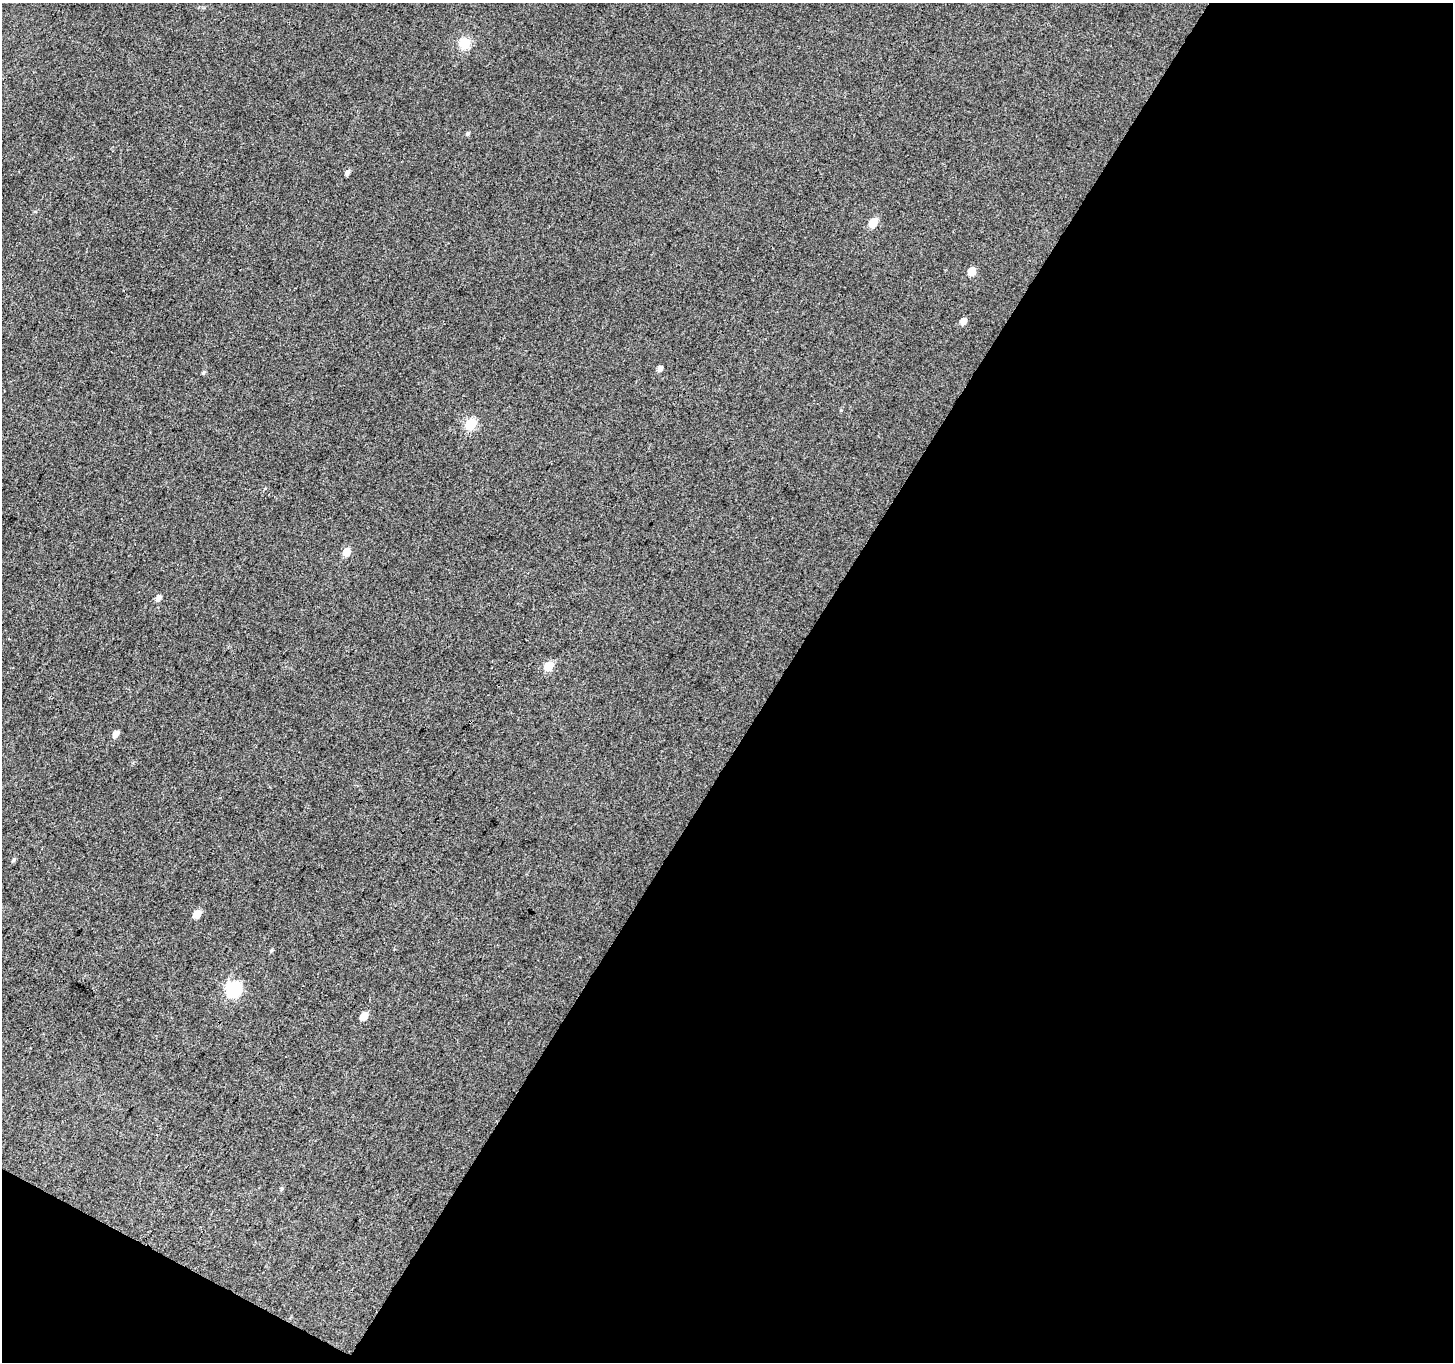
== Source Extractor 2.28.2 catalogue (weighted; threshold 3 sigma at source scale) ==
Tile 4 of 2 x 2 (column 2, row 2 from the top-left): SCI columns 1453-2903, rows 121-1480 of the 2904 x 2941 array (HDU 1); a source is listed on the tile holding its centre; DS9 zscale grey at full resolution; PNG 1455 x 1364 px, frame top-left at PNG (2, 3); no overlay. Shown black and unused: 48% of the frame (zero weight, under 3 of 4 exposures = <1% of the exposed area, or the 3 px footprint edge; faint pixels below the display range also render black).
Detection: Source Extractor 2.28.2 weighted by HDU 2 'WHT'; one run over the whole footprint, this tile lists its part. Background 0.0867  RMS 0.012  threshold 0.0554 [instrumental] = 3 sigma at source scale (4.5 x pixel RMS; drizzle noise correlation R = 1.50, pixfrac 1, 0.0396/0.0396 arcsec/px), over >= 5 px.
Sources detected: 19; all 19 listed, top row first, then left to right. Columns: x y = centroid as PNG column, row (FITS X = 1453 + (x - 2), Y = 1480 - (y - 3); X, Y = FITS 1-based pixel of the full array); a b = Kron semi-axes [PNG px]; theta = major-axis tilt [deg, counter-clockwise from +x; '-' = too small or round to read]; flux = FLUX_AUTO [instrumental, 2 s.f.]
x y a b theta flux
464 43 13 12 - 20
468 133 5 4 - 2.1
347 172 6 5 - 4.3
873 223 6 5 - 41
971 271 6 5 - 24
963 321 5 5 - 10
660 368 5 4 - 5.5
203 372 5 4 - 2.1
470 424 6 6 - 78
346 552 6 5 - 17
158 598 6 4 58 6.3
548 666 6 5 - 34
116 734 6 5 - 9.1
14 860 5 4 - 2
197 914 6 5 - 22
271 950 5 4 - 1.7
233 988 7 6 - 200
364 1016 6 5 - 18
281 1189 6 3 70 1.5